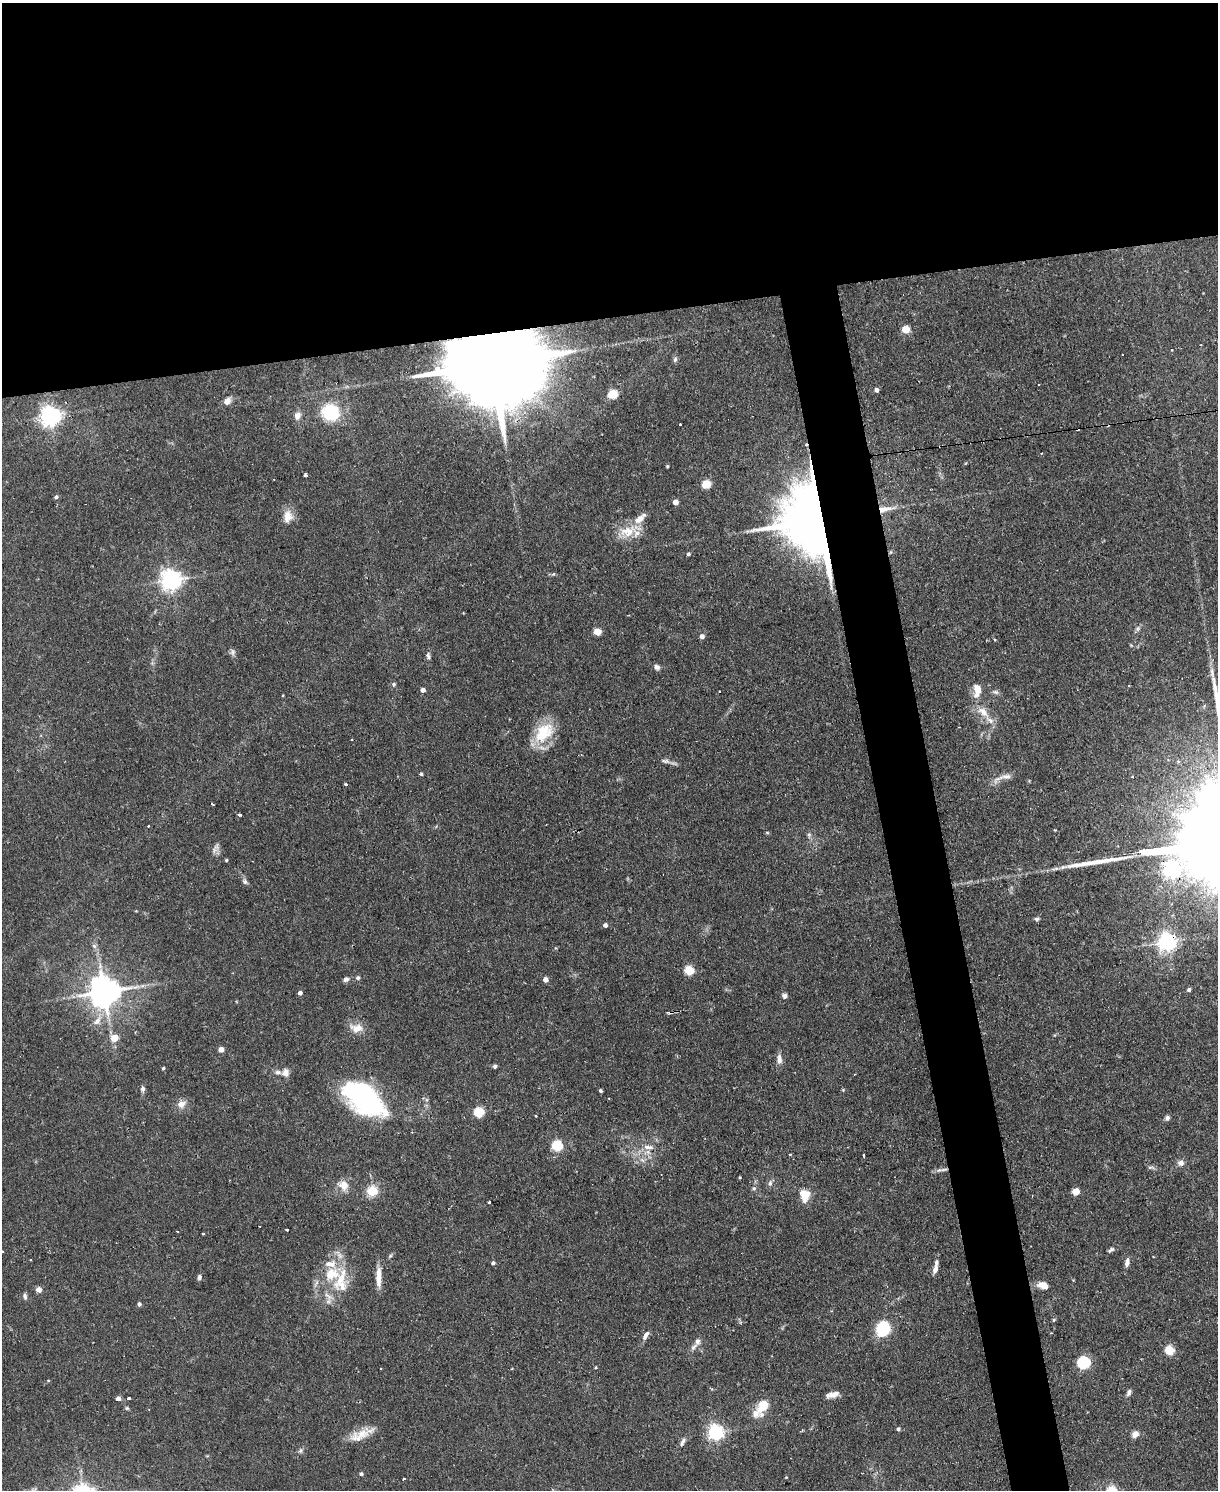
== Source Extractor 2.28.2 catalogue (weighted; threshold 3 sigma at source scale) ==
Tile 2 of 4 x 3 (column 2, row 1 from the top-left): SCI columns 1217-2432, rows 3222-4709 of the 4865 x 4839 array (HDU 1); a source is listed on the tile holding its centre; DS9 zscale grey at full resolution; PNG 1220 x 1492 px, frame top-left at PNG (2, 3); no overlay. Shown black and unused: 25% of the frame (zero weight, under 2 of 3 exposures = <1% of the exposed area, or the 3 px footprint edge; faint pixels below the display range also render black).
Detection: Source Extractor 2.28.2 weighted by HDU 2 'WHT'; one run over the whole footprint, this tile lists its part. Background 0.0867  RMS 0.0058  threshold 0.0261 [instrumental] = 3 sigma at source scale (4.5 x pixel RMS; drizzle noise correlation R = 1.50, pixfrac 1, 0.05/0.05 arcsec/px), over >= 5 px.
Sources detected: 158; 1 too faint to see at this stretch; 2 inside a brighter object's white glare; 3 cosmic-ray / hot-pixel residue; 3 long thin detections or spike segments (spike, bleed or trail) — not listed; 12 inside a brighter listed object's ellipse — not listed separately; the other 137 listed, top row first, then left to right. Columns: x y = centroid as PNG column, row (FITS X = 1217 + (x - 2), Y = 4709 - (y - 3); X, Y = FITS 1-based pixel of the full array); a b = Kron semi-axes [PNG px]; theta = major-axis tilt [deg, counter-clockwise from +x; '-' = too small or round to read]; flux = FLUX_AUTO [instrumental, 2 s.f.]
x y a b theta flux
906 329 5 5 - 18
1171 350 3 2 - 0.58
675 360 7 5 73 1.3
492 364 40 16 6 18000
1038 384 2 2 - 0.61
877 390 5 4 - 2.1
613 394 5 5 - 29
227 401 10 8 51 3.5
330 412 18 16 -17 27
50 416 7 7 - 380
297 416 10 7 75 3.7
680 425 3 2 - 0.98
1077 429 3 3 - 1.8
667 466 3 3 - 0.72
305 475 4 3 - 1.9
706 484 5 5 - 28
56 497 5 4 - 1.3
675 502 4 4 - 5.6
288 516 17 11 84 6.8
818 520 18 18 - 4300
627 531 24 16 12 12
688 554 4 4 - 1.2
171 580 7 7 - 360
1138 629 8 5 71 1.5
597 632 5 5 - 14
702 636 5 4 - 2.7
995 640 4 3 - 0.52
233 652 9 6 76 1.7
428 656 9 6 -71 1.6
657 667 8 7 - 1.9
394 684 6 5 - 1.2
977 689 12 9 -79 6.1
423 690 4 4 - 2.6
995 692 9 5 -26 1.6
283 695 3 2 - 0.44
983 712 19 10 -39 7.8
544 733 32 20 47 21
352 740 3 2 - 0.8
666 761 11 5 -2 2.1
421 774 4 3 - 0.78
1006 777 26 7 11 4.8
1132 777 3 3 - 0.56
346 784 4 3 - 0.71
212 804 4 2 - 0.64
239 814 4 3 - 2
148 826 3 2 - 1.2
767 833 6 4 -2 0.63
809 835 6 5 - 1.2
216 846 12 6 53 2.2
226 860 3 3 - 0.75
245 881 9 6 -57 1.7
1037 919 6 5 - 1.2
605 925 4 4 - 1.9
1167 942 6 6 - 260
94 946 7 6 - 1.6
689 970 5 5 - 30
358 978 6 6 - 1.1
346 979 7 6 - 2.1
545 980 4 4 - 4
1189 990 4 4 - 1.5
104 992 9 9 - 1100
300 993 4 4 - 2.1
784 996 6 6 - 1.8
670 1012 6 4 -1 1.1
97 1021 17 8 51 5
356 1028 18 11 -6 7.1
114 1038 5 5 - 12
221 1050 4 4 - 4.5
779 1059 12 7 -87 3.4
495 1066 5 4 - 1.4
163 1068 4 4 - 0.84
285 1072 10 9 - 3.6
142 1089 8 5 -84 1.7
843 1090 4 4 - 0.6
600 1091 4 3 - 1
363 1098 43 23 -37 120
181 1104 12 10 35 4.5
478 1112 5 5 - 37
536 1116 3 3 - 1.2
1167 1118 6 6 - 1.5
557 1146 5 5 - 49
647 1147 10 5 -14 4.1
790 1154 3 3 - 0.75
864 1155 3 2 - 1
642 1160 8 5 -44 1.8
1181 1163 9 8 - 2.7
1151 1167 12 4 2 1.3
943 1170 11 4 6 2.2
740 1177 4 3 - 0.49
770 1183 8 5 80 1.8
344 1185 13 11 -85 6.5
754 1188 6 6 - 1.2
372 1191 13 12 - 10
1076 1192 5 5 - 13
805 1195 12 10 -88 9.8
489 1202 3 3 - 3.1
287 1230 3 2 - 0.84
178 1231 3 2 - 0.81
203 1233 3 3 - 1.3
1111 1250 10 5 33 1.5
2 1252 3 3 - 1.5
390 1256 6 4 19 0.88
1127 1262 11 6 80 2.8
493 1263 4 4 - 1.3
331 1264 19 11 -4 8.1
935 1269 10 5 75 3
199 1277 6 5 - 1.7
341 1277 44 14 63 21
378 1277 27 7 89 7
1043 1285 12 8 -12 5.7
39 1290 7 6 - 2.9
25 1296 8 5 -77 1.6
139 1304 4 4 - 1.4
1054 1320 5 4 - 0.76
883 1329 11 8 72 48
646 1335 13 5 61 2.9
693 1347 12 6 47 2.5
1169 1350 5 5 - 31
1084 1363 16 15 - 10
596 1367 4 3 - 0.61
48 1380 4 3 - 0.52
1129 1392 9 5 68 1.9
833 1394 16 6 14 4.5
118 1399 4 4 - 3.6
129 1399 3 3 - 4.7
763 1406 15 11 53 11
127 1408 6 5 - 0.84
898 1429 5 4 - 1.4
715 1432 6 6 - 180
362 1434 34 11 19 10
1135 1434 10 7 34 3.2
683 1441 12 5 57 2.2
300 1450 8 6 70 1.4
361 1474 4 4 - 1.3
786 1477 3 3 - 0.43
403 1479 4 3 - 1.1
34 1489 10 4 21 1.4
Overlapping masked pixels (flux is a lower limit): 6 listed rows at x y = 492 364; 1077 429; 818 520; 1167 942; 670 1012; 943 1170
Isophote crosses this tile's border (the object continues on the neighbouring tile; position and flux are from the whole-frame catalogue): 1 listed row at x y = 2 1252